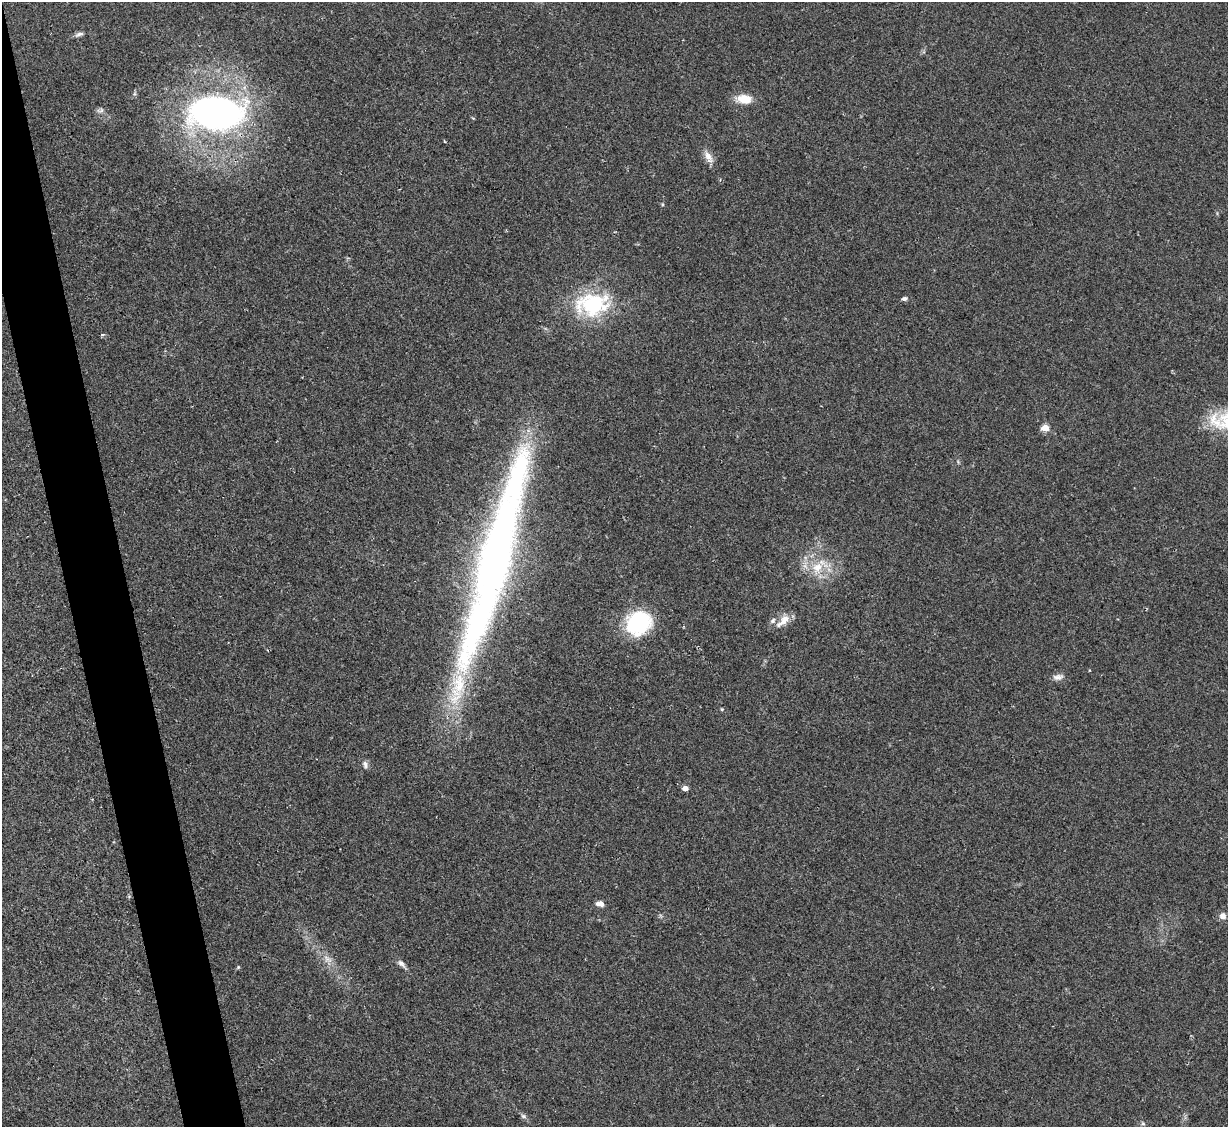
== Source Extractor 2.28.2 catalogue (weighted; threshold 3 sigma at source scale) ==
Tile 11 of 4 x 4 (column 3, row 3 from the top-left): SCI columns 2456-3681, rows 1377-2501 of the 4908 x 4890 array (HDU 1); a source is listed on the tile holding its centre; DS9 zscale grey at full resolution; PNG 1230 x 1129 px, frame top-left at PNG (2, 2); no overlay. Shown black and unused: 4% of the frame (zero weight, under 2 of 3 exposures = <1% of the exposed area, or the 3 px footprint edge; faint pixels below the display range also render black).
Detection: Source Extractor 2.28.2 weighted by HDU 2 'WHT'; one run over the whole footprint, this tile lists its part. Background 0.0692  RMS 0.0091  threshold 0.0411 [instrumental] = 3 sigma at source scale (4.5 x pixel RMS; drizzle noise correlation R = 1.50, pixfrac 1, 0.05/0.05 arcsec/px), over >= 5 px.
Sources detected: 30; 1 cosmic-ray / hot-pixel residue — not listed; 4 inside a brighter listed object's ellipse — not listed separately; the other 25 listed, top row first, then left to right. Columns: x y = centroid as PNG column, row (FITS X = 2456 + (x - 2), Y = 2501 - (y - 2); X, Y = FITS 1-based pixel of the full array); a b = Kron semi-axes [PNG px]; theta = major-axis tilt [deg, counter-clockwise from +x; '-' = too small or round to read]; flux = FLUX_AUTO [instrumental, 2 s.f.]
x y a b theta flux
79 34 12 5 20 3.1
744 99 20 11 -3 15
100 110 12 6 13 2.6
216 113 45 25 -3 430
708 156 14 9 -54 7.1
663 204 5 3 - 0.99
904 299 7 5 12 2.4
593 304 44 29 11 80
102 335 5 4 - 1.6
1045 428 5 4 - 24
497 553 188 38 75 540
817 567 18 14 64 21
783 621 23 9 44 10
638 623 26 23 40 81
1058 677 14 8 6 5
722 709 4 4 - 1.1
365 764 10 7 -80 3.5
685 788 4 4 - 9.1
600 904 9 5 -10 5.4
1223 916 8 7 - 4.9
328 959 16 7 -36 7.2
401 964 14 6 -46 4.1
238 967 5 4 - 0.99
523 1116 8 6 -18 2.1
1143 1124 6 5 - 1.6